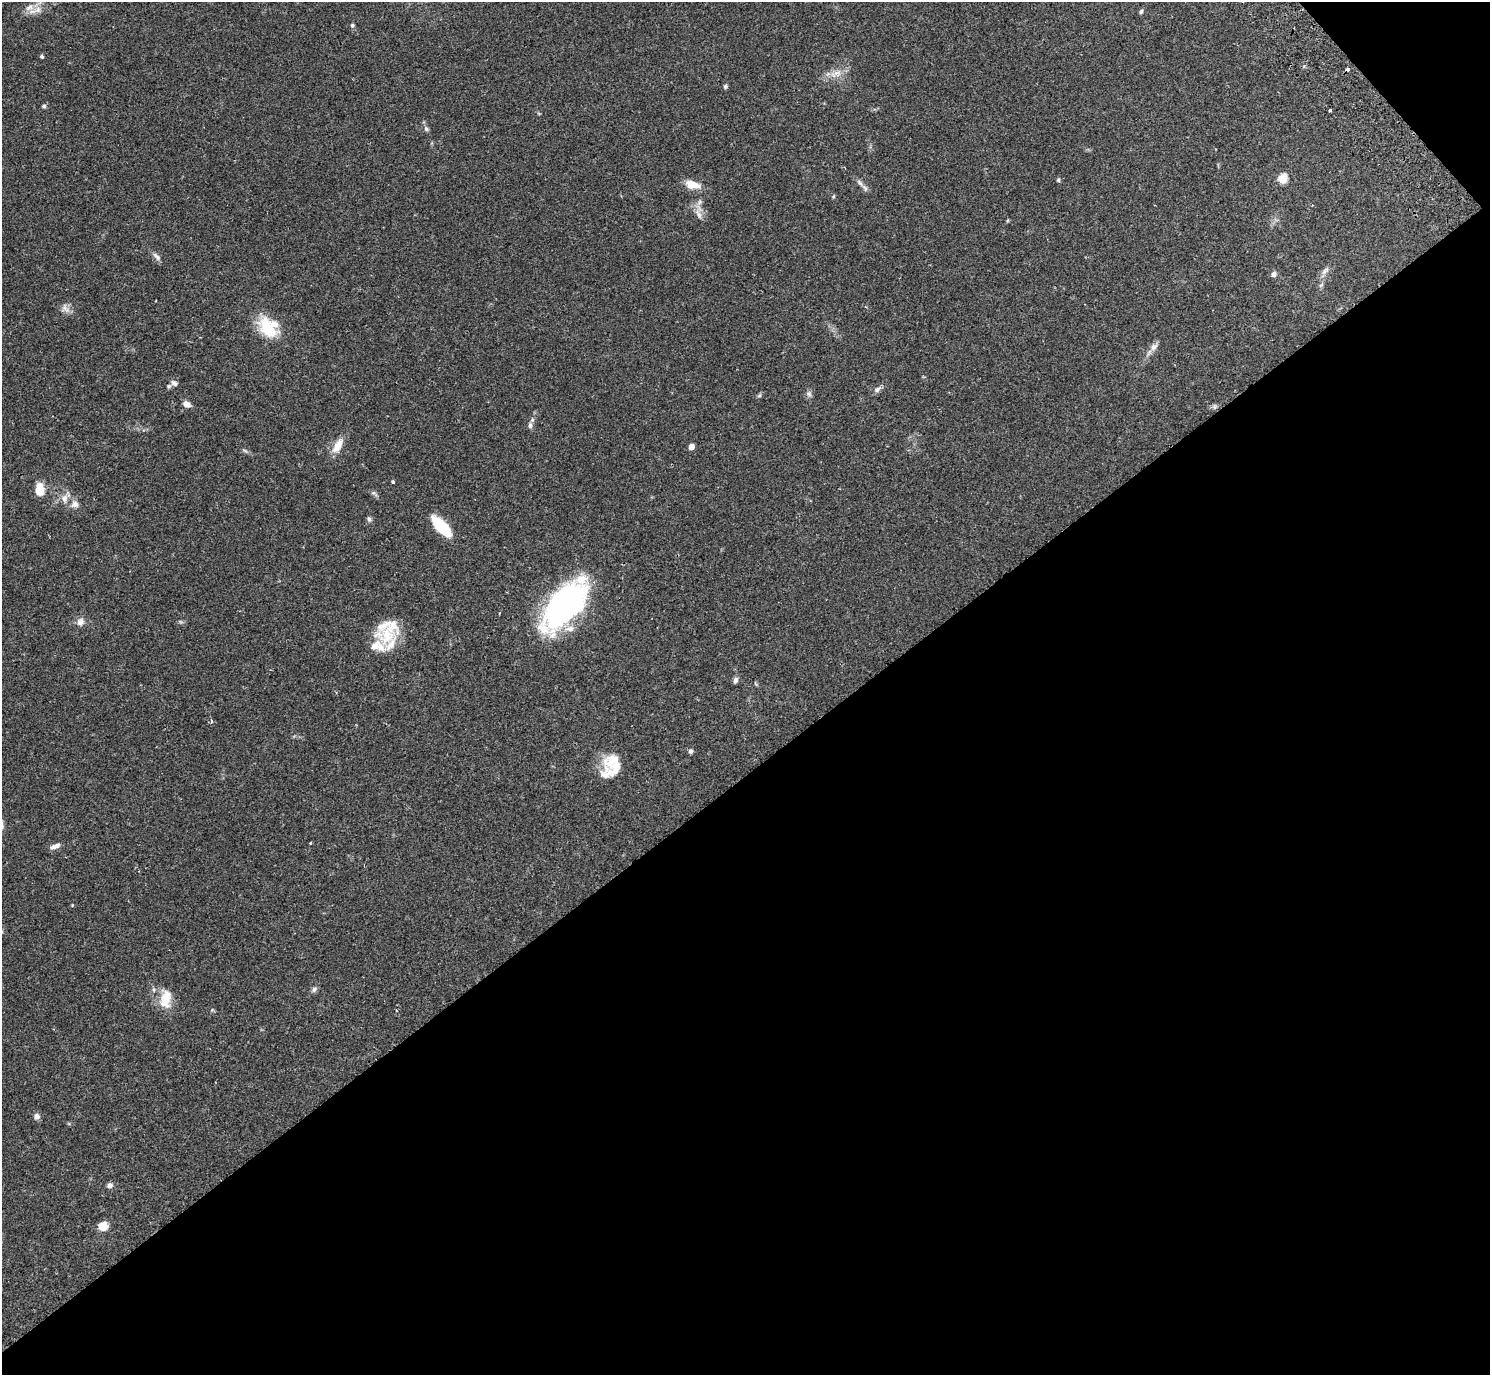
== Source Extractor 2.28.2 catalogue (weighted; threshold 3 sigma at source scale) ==
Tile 12 of 4 x 4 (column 4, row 3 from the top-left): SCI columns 4513-6000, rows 1575-2947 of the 6050 x 6033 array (HDU 1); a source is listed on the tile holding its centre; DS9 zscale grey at full resolution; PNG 1492 x 1377 px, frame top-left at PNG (2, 2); no overlay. Shown black and unused: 45% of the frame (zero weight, under 2 of 3 exposures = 3% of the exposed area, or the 3 px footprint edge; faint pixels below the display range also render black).
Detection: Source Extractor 2.28.2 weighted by HDU 2 'WHT'; one run over the whole footprint, this tile lists its part. Background 0.108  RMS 0.0067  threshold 0.03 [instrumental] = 3 sigma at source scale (4.5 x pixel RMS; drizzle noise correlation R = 1.50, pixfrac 1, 0.05/0.05 arcsec/px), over >= 5 px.
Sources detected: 58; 1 cosmic-ray / hot-pixel residue — not listed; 9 inside a brighter listed object's ellipse — not listed separately; the other 48 listed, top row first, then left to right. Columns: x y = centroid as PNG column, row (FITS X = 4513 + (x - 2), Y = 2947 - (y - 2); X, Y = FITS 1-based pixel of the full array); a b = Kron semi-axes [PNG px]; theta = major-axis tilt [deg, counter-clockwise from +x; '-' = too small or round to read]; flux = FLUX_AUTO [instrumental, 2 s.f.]
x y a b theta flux
36 10 23 7 20 5.7
1141 12 6 4 72 1.2
352 25 5 4 - 0.89
42 56 4 4 - 0.89
837 73 11 6 13 4.2
725 87 5 5 - 1.2
44 106 5 4 - 1.3
1330 111 3 3 - 2.8
426 129 6 5 - 1.2
1283 178 6 5 - 27
1058 180 5 4 - 1
860 183 12 5 -50 2.5
692 184 15 8 -12 9.6
699 214 16 6 -67 4
157 256 14 6 -46 2.5
1325 271 12 6 47 2.6
1274 274 7 6 - 1.9
66 308 15 6 -51 3.1
268 327 28 22 -47 22
1154 347 12 8 48 3.4
174 383 9 6 -28 1.9
877 389 9 6 44 2.1
809 394 8 6 -17 1.7
759 396 6 4 19 0.97
186 404 9 7 -24 3.6
530 425 9 6 88 2.1
338 446 21 9 58 8.1
691 447 5 4 - 4.8
393 482 3 3 - 2.5
40 490 13 8 -86 11
65 498 12 8 83 4.3
75 504 10 9 - 3.6
369 519 8 5 -71 1.5
442 527 21 9 -46 31
564 606 55 26 49 150
80 622 12 10 62 3.5
387 635 29 27 48 24
735 680 8 6 66 1.9
211 721 5 3 - 0.73
690 751 6 5 - 1.5
614 765 27 20 -84 17
310 843 3 3 - 0.66
55 846 13 5 20 3.1
314 989 8 6 73 1.6
166 999 26 13 80 11
37 1116 8 7 - 2.4
109 1185 8 6 21 2
103 1226 7 7 - 11